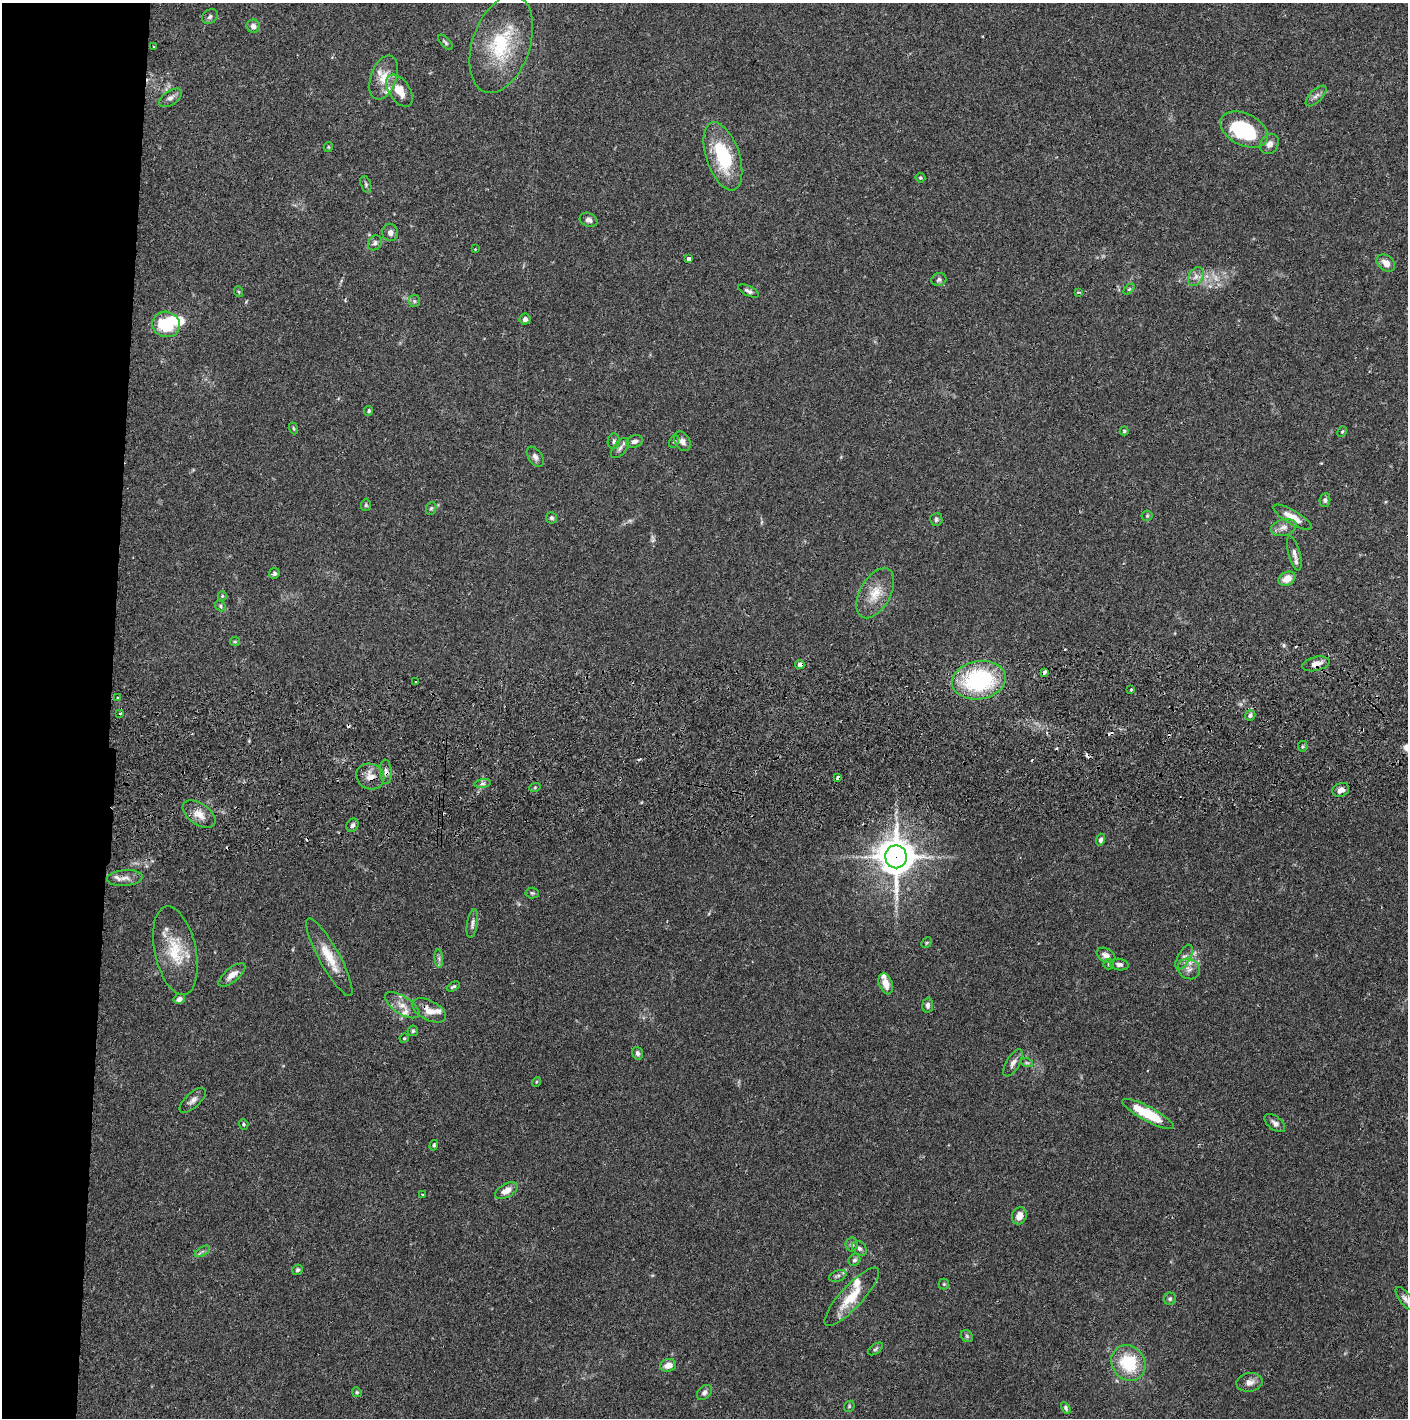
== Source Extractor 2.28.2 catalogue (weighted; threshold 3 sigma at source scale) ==
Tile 4 of 3 x 3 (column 1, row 2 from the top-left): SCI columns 4-1409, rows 1472-2887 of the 4228 x 4360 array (HDU 1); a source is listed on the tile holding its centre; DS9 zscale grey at full resolution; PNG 1410 x 1420 px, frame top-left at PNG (2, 3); each listed source drawn as its Kron ellipse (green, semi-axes under 4 px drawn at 4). Shown black and unused: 8% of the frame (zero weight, under 2 of 3 exposures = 3% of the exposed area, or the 3 px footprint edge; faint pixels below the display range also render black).
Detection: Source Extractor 2.28.2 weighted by HDU 2 'WHT'; one run over the whole footprint, this tile lists its part. Background 0.0687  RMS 0.0048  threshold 0.0217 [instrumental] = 3 sigma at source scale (4.5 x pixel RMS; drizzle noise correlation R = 1.50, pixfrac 1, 0.05/0.05 arcsec/px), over >= 5 px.
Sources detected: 145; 2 too faint to see at this stretch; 2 inside a brighter object's white glare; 9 cosmic-ray / hot-pixel residue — neither listed nor drawn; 5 inside a brighter listed object's ellipse — not listed separately; the other 127 listed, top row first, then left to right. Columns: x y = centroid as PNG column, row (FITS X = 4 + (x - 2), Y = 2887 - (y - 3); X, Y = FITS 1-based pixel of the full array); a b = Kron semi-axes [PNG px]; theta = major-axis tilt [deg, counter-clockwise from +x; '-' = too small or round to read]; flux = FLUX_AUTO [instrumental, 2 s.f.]
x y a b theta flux
210 17 8 6 41 1.3
253 26 7 6 - 2.3
445 42 9 4 -46 1
501 44 51 28 71 33
153 47 3 2 - 0.38
384 77 23 12 70 8
399 91 18 10 -56 8.3
1316 96 13 6 45 2
170 98 13 7 33 2.1
1244 130 25 16 -27 40
1269 144 11 8 54 2.4
328 147 5 4 - 0.56
723 156 35 16 -71 29
920 178 5 5 - 0.73
366 184 8 5 -70 0.9
589 220 9 6 -25 1.8
390 233 8 8 - 2.3
375 243 8 6 52 1.5
475 249 3 3 - 0.31
689 258 4 3 - 3.3
1386 263 10 7 -40 3.7
1196 277 10 7 59 2.3
939 280 7 6 - 1.2
1129 289 6 4 44 0.68
749 291 11 5 -25 1.4
239 292 5 3 - 0.53
1078 292 3 3 - 0.59
414 301 6 5 - 0.91
525 319 5 5 - 1.8
166 324 14 12 -14 22
369 411 5 4 - 0.71
294 428 6 4 -70 0.61
1124 431 4 4 - 0.63
1342 432 5 3 - 0.59
614 441 8 6 81 1.2
635 441 9 6 15 2
674 441 7 4 63 0.72
682 441 10 7 -61 2.3
620 448 12 6 50 1.9
535 457 11 6 -55 1.9
1325 500 7 5 83 1.1
366 505 6 5 - 0.83
431 508 6 5 - 0.79
1147 516 5 5 - 0.69
1293 517 22 7 -30 6.4
552 518 6 5 - 1.1
936 520 6 6 - 0.96
1284 527 13 8 15 2.9
1294 553 18 6 -75 2.6
274 573 5 5 - 1.1
1287 579 9 6 27 4.9
875 593 27 15 61 9.9
222 596 5 4 - 0.54
220 606 6 4 -50 0.76
235 642 5 4 - 0.6
1316 664 14 7 13 3.5
800 665 5 4 - 2.3
1044 672 4 3 - 2.1
979 680 27 19 10 52
416 682 3 3 - 1.2
1131 690 3 3 - 1.1
117 698 3 3 - 1.2
120 713 3 3 - 6.4
1250 715 5 5 - 1.3
1303 746 5 4 - 0.79
386 772 12 6 -86 2.1
370 777 14 12 -28 5
838 778 4 3 - 2.9
483 784 8 4 9 1.2
535 787 6 3 19 0.53
1341 790 9 6 26 2.6
199 814 19 10 -35 5.2
352 825 7 5 58 1.3
1101 840 6 4 73 1.2
896 857 11 11 - 1200
125 878 18 8 5 3.4
532 893 6 5 - 0.91
472 924 14 5 81 1.7
927 943 6 4 45 0.54
175 951 45 20 -78 19
1106 955 10 6 -31 2.7
329 957 44 10 -61 11
1184 957 14 6 61 2.1
439 958 9 4 -85 1.2
1109 964 5 5 - 0.74
1119 964 9 5 -9 1.6
1189 969 11 10 - 3.2
232 975 16 7 40 3.9
886 984 11 6 -70 4.7
453 986 7 3 28 0.86
179 999 6 5 - 2.1
402 1005 20 9 -33 5.1
928 1005 7 5 85 1.3
429 1010 18 10 -28 5.3
413 1031 5 5 - 0.71
404 1038 5 4 - 0.56
637 1053 6 5 - 1.4
1013 1063 15 6 59 2.5
1027 1063 6 4 -18 0.73
536 1082 5 3 - 0.4
193 1100 16 7 43 2.5
1148 1114 29 7 -28 20
1275 1123 12 6 -39 2
244 1124 5 4 - 0.67
434 1145 5 4 - 0.76
506 1191 12 6 29 4.5
422 1195 3 3 - 1
1019 1216 9 7 66 3.9
852 1244 7 6 - 1.4
859 1248 8 6 -43 1.4
202 1251 8 3 31 0.96
854 1260 6 5 - 1.3
298 1270 5 5 - 1
838 1276 9 5 21 1.2
944 1284 5 5 - 0.65
852 1297 38 11 47 14
1405 1298 13 6 -53 1.8
1170 1299 6 6 - 1
967 1336 7 5 -48 0.88
876 1349 8 4 37 0.95
1128 1363 18 16 -54 22
668 1365 8 6 13 4.4
1249 1382 13 9 10 3.3
357 1392 5 4 - 0.59
704 1392 9 6 45 1.5
849 1406 6 5 - 0.63
1066 1408 6 4 -61 1.1
Overlapping masked pixels (flux is a lower limit): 7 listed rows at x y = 1316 664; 800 665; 386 772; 370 777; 838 778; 896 857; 429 1010